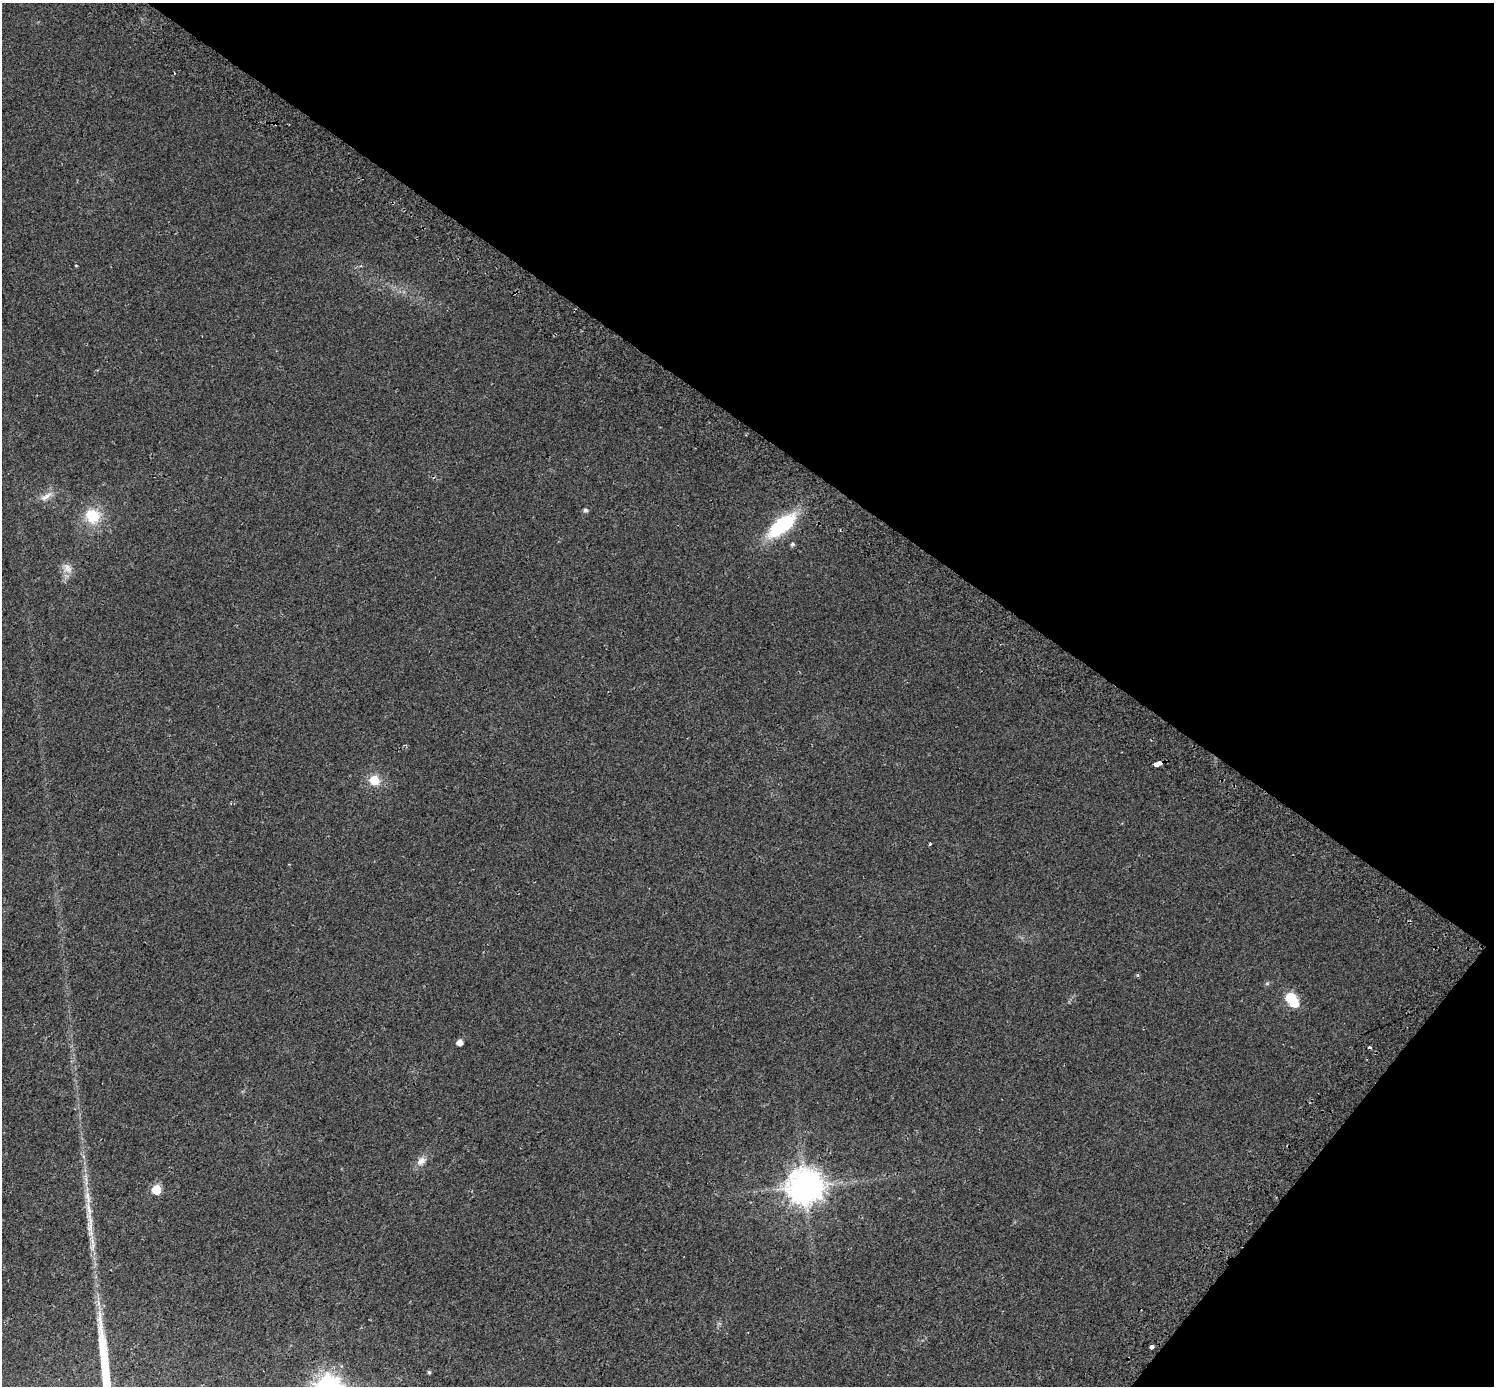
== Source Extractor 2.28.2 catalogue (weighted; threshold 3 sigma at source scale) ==
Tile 8 of 4 x 4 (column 4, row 2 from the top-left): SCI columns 4538-6029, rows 3036-4419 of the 6097 x 6135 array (HDU 1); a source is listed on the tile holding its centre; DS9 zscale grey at full resolution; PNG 1496 x 1388 px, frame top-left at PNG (2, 3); no overlay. Shown black and unused: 35% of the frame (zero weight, under 2 of 3 exposures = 4% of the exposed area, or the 3 px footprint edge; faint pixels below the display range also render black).
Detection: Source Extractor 2.28.2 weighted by HDU 2 'WHT'; one run over the whole footprint, this tile lists its part. Background 0.0241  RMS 0.01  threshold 0.0453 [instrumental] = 3 sigma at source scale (4.5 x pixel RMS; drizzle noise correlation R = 1.50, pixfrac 1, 0.0396/0.0396 arcsec/px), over >= 5 px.
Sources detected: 23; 1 inside a brighter object's white glare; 1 long thin detection or spike segment (spike, bleed or trail) — not listed; the other 21 listed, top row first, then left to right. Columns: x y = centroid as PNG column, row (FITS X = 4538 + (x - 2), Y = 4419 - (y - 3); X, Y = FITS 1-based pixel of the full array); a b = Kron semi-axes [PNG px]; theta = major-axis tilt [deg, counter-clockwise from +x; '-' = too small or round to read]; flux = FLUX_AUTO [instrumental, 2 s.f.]
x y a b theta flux
76 265 3 2 - 0.66
46 496 21 7 32 7.5
586 510 6 5 - 2.4
92 516 20 19 - 28
782 525 32 13 38 72
792 544 5 5 - 2.1
67 568 16 10 -49 7.7
1157 764 7 4 15 16
374 780 10 9 - 19
930 844 3 3 - 1.6
1137 975 5 4 - 1.2
1267 983 6 4 19 1.3
1290 998 6 6 - 49
460 1042 5 5 - 7.4
1370 1047 3 3 - 2.6
421 1161 14 9 41 7.4
805 1186 10 10 - 2100
156 1190 6 6 - 33
89 1211 36 7 -86 18
1151 1347 4 3 - 11
429 1372 5 4 - 1.4
Overlapping masked pixels (flux is a lower limit): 1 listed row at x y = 1157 764